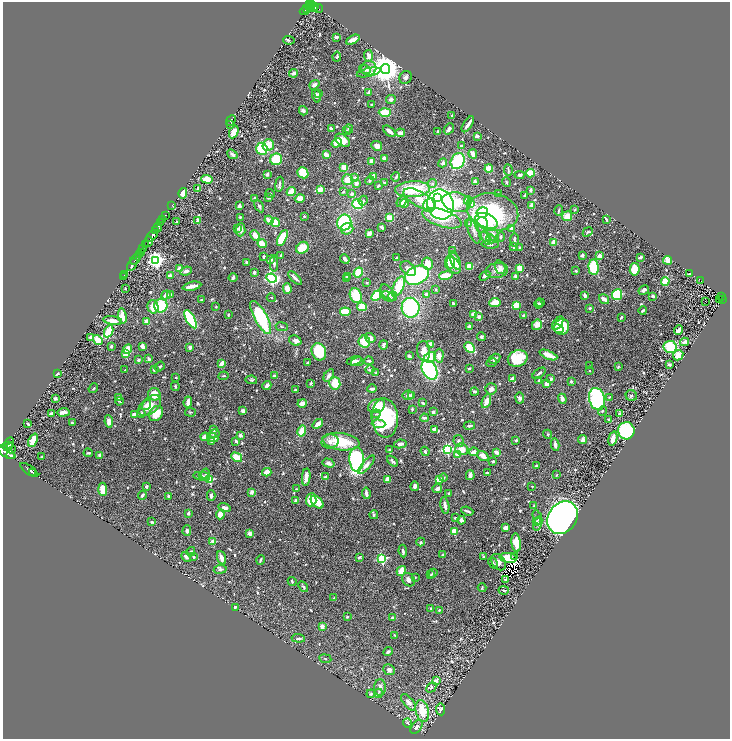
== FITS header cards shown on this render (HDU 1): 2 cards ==
NAXIS1  =                 1455
NAXIS2  =                 1474

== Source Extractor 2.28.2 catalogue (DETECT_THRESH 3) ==
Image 1455 x 1474 px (HDU 1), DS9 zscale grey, zoomed out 1/2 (1 PNG px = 2 x 2 image px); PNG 732 x 741 px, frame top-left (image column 2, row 1474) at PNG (3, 2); each listed source drawn as its Kron ellipse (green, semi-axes under 4 px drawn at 4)
Background 0.585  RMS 0.028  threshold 0.0826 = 3 sigma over >= 5 px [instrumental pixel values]
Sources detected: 795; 34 cannot appear on this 1/2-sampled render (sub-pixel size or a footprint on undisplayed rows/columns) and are neither listed nor drawn; of the other 761, the 500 brightest by FLUX_AUTO listed and drawn (261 fainter detections omitted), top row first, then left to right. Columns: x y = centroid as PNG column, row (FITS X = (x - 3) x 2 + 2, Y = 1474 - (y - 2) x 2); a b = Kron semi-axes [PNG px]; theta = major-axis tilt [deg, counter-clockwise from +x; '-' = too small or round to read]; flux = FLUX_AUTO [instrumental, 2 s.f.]
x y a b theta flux
310 4 3 2 - 240
312 4 2 2 - 280
312 7 7 2 6 63
306 8 2 2 - 84
314 8 3 2 - 110
311 9 3 1 - 64
318 9 4 2 - 33
305 11 5 3 - 120
336 37 3 2 - 11
289 40 6 3 -8 7.3
353 40 7 3 27 33
369 56 6 4 -82 30
337 57 5 2 - 9.1
369 68 7 7 - 30
365 69 6 4 -14 20
385 69 5 5 - 12000
369 72 12 4 12 24
294 73 4 4 - 16
406 77 7 6 - 14
314 85 5 4 - 24
369 92 4 2 - 17
319 94 3 3 - 10
316 96 7 4 -73 17
391 100 5 4 - 18
371 104 2 2 - 6.2
303 111 5 3 - 16
385 112 6 4 1 120
452 116 4 3 - 8.4
231 120 6 4 51 6.4
468 124 9 2 56 26
231 125 4 3 - 5.4
332 129 3 2 - 15
349 129 4 3 - 11
449 129 6 3 52 15
347 131 3 3 - 7.2
389 131 7 3 -38 32
234 132 6 4 64 86
438 132 3 2 - 18
400 133 5 3 - 33
477 136 4 3 - 23
342 140 8 5 -37 79
337 143 5 4 - 68
268 145 6 5 - 72
377 146 5 5 - 33
461 146 2 2 - 8.4
262 149 6 5 - 280
232 154 6 3 -39 15
473 154 5 3 - 36
326 155 3 2 - 54
384 158 3 3 - 31
276 159 6 5 - 190
458 161 8 6 60 300
371 162 3 3 - 31
443 163 4 3 - 12
344 167 3 2 - 110
489 168 4 3 - 88
508 170 6 2 -85 7.8
303 173 6 5 - 130
530 173 4 3 - 110
267 174 3 3 - 17
520 175 5 4 - 12
373 176 3 3 - 46
396 177 5 3 - 11
355 178 4 3 - 19
207 179 5 3 - 92
347 180 5 5 - 57
370 180 4 4 - 12
384 182 3 2 - 5.9
475 182 3 3 - 19
507 182 5 2 - 9.5
356 183 3 3 - 29
279 184 8 2 81 10
432 184 5 4 - 10
378 186 3 2 - 8
198 188 4 2 - 9.5
320 189 4 3 - 45
413 189 17 8 3 250
530 190 3 2 - 17
291 192 5 3 - 140
343 192 4 3 - 8.4
183 193 5 4 - 70
498 193 3 2 - 6.2
270 194 4 3 - 6.4
352 194 3 3 - 21
525 195 2 2 - 24
437 197 3 3 - 1100
255 198 4 3 - 17
269 198 4 3 - 12
300 198 5 4 - 54
419 199 17 7 -29 150
363 201 5 3 - 9.5
468 201 4 4 - 67
402 202 6 4 49 36
457 202 14 9 -11 180
358 204 5 5 - 180
404 204 4 3 - 18
441 204 15 13 -71 3000
471 204 4 4 - 62
429 205 7 6 - 140
531 205 4 3 - 19
172 206 3 1 - 12
239 206 3 2 - 32
259 206 6 4 -61 11
559 210 5 2 - 7.3
575 210 4 3 - 6.2
493 212 26 18 -12 610
482 213 6 5 - 130
165 215 2 1 - 34
304 216 2 2 - 12
567 216 5 5 - 55
240 217 3 2 - 6.9
390 218 4 3 - 100
442 218 20 8 -19 200
163 219 2 1 - 140
269 220 4 4 - 19
606 220 3 2 - 10
177 221 2 2 - 6.4
198 221 4 2 - 38
486 221 12 7 -24 200
344 222 8 7 - 410
160 223 2 1 - 110
275 223 4 4 - 87
469 224 4 3 - 6
482 225 8 6 -90 51
158 227 5 3 - 800
382 227 3 2 - 24
512 228 4 3 - 23
237 229 4 3 - 9.6
347 229 6 5 - 35
241 230 6 4 85 37
155 231 2 2 - 350
474 231 14 5 -71 27
588 232 5 3 - 6.6
369 233 3 3 - 28
493 234 7 5 -44 25
255 235 5 3 - 53
152 236 7 3 45 2200
500 237 5 3 - 9.8
282 238 8 4 63 180
486 238 7 4 -68 41
491 239 5 4 - 12
515 240 7 3 89 15
148 242 5 3 - 590
554 242 4 2 - 58
262 244 4 3 - 76
490 244 8 3 -3 12
145 245 3 1 - 250
513 247 4 3 - 14
302 248 6 5 - 86
520 248 4 3 - 8
142 249 4 2 - 160
453 251 3 3 - 5.3
141 253 3 2 - 260
139 254 3 2 - 170
281 255 3 2 - 6.3
582 255 3 3 - 12
599 256 3 3 - 47
264 257 3 2 - 12
640 257 4 2 - 15
396 258 2 2 - 7.8
136 259 7 2 49 1100
271 259 3 3 - 14
345 259 5 3 - 23
156 260 4 4 - 2200
668 260 4 3 - 59
455 261 10 4 -67 72
246 262 2 2 - 13
450 262 7 5 87 130
274 263 8 3 90 14
427 264 6 5 - 71
132 265 7 3 55 770
454 265 9 6 -56 47
469 266 4 3 - 88
500 267 7 5 -69 24
593 267 8 5 -86 210
408 268 9 6 -41 28
520 268 4 3 - 85
180 269 4 4 - 37
635 269 6 5 - 110
497 270 11 7 8 37
186 271 6 3 22 27
576 271 4 3 - 7.2
254 272 4 4 - 12
358 272 5 4 - 110
125 274 2 1 - 19
689 274 3 2 - 10
170 275 4 2 - 25
417 275 12 8 25 600
446 275 7 3 11 120
123 276 2 1 - 7.1
485 276 6 4 34 13
347 277 3 2 - 14
516 277 3 2 - 33
233 278 4 3 - 14
271 278 5 4 - 880
295 278 9 3 -43 16
347 279 4 3 - 22
665 281 4 3 - 110
701 281 2 1 - 22
367 283 3 3 - 8.2
192 286 9 3 12 43
399 286 10 5 67 170
287 288 5 3 - 45
125 289 2 2 - 8.3
436 289 4 3 - 6.5
644 290 5 3 - 16
388 293 10 5 -53 26
427 294 3 3 - 37
166 295 5 4 - 20
170 295 3 3 - 19
585 295 4 3 - 16
617 295 5 5 - 290
356 296 7 6 - 200
376 296 6 4 49 240
388 296 7 4 -27 17
393 296 4 3 - 6.9
653 296 3 3 - 12
721 296 2 2 - 22
271 298 4 3 - 5.6
604 299 5 3 - 27
720 299 2 1 - 6.4
722 299 4 2 - 27
201 300 3 2 - 6.9
705 301 2 1 - 16
495 302 5 3 - 98
453 303 3 2 - 10
540 303 4 3 - 10
538 304 4 3 - 7.5
516 305 4 3 - 98
161 306 7 6 - 230
153 307 7 5 -74 62
216 307 3 2 - 5.4
362 307 5 4 - 87
411 308 10 9 - 450
590 308 3 3 - 6.6
643 310 4 3 - 7.7
345 312 5 4 - 130
473 314 4 3 - 35
228 315 3 2 - 5.6
122 316 7 4 -82 55
524 316 3 3 - 13
261 317 18 6 -62 440
479 317 3 3 - 17
621 317 4 2 - 8.8
190 319 10 4 -60 320
113 321 9 3 -9 46
147 322 3 3 - 56
558 323 7 3 53 36
537 325 5 4 - 37
469 326 3 2 - 30
282 327 6 3 -7 6.6
562 327 8 7 - 180
559 329 5 3 - 27
678 330 5 3 - 49
109 331 6 3 64 160
91 337 4 3 - 33
481 337 4 4 - 8.7
370 338 5 4 - 30
98 340 5 3 - 96
295 341 6 5 - 20
364 342 6 5 - 110
684 342 4 4 - 17
431 344 3 3 - 44
383 345 5 2 - 13
111 346 3 3 - 8.6
143 346 4 3 - 30
190 347 2 2 - 36
670 347 6 6 - 250
470 348 6 4 -46 120
127 349 5 4 - 47
424 351 10 6 -82 53
319 352 9 7 -66 210
126 354 3 3 - 180
548 355 9 3 -22 85
678 355 5 5 - 49
409 356 4 3 - 14
439 356 7 4 88 44
430 357 6 5 - 110
518 358 10 8 23 170
149 359 3 3 - 17
494 359 6 4 32 17
138 360 3 3 - 18
354 361 7 3 14 24
369 361 4 3 - 11
357 362 6 4 11 19
222 363 4 3 - 35
308 363 3 3 - 8.7
492 363 5 3 - 8.2
669 364 3 2 - 15
160 366 5 3 - 11
589 366 4 3 - 5.5
618 367 3 2 - 6.1
469 369 3 2 - 11
125 370 2 2 - 6.3
154 370 3 3 - 12
370 370 5 3 - 9.4
429 370 10 7 -61 790
590 371 2 2 - 9.8
57 373 3 2 - 12
376 373 4 3 - 5.4
539 373 7 2 37 10
275 375 4 3 - 12
329 375 7 3 54 23
224 376 5 3 - 5.8
176 377 3 2 - 7.8
512 379 4 3 - 27
551 379 3 3 - 16
251 380 6 4 -10 9.1
539 380 3 2 - 11
571 381 3 3 - 13
311 383 4 3 - 9.2
335 383 6 5 - 120
547 384 3 3 - 49
267 385 4 3 - 36
175 386 5 2 - 8.1
93 388 5 3 - 5.8
372 389 4 2 - 13
491 389 6 5 - 25
295 390 3 2 - 9.1
474 392 4 3 - 12
154 394 6 6 - 77
408 395 6 4 7 14
412 395 3 3 - 23
631 396 6 5 - 11
610 397 4 3 - 6
55 398 3 2 - 13
119 398 4 2 - 14
520 398 5 4 - 15
562 399 5 3 - 28
597 399 11 8 -75 760
119 401 4 2 - 5.5
486 401 7 4 68 46
188 402 6 3 85 39
302 403 5 3 - 49
423 403 4 3 - 8.5
147 405 5 4 - 19
150 405 13 7 39 83
377 406 9 6 22 62
412 409 3 2 - 8.2
243 411 4 3 - 21
602 411 5 3 - 6.9
63 412 6 3 3 41
190 412 5 3 - 5.7
433 412 3 3 - 11
51 413 4 2 - 20
141 413 4 4 - 8.7
156 413 8 6 57 87
134 414 3 3 - 24
376 414 4 3 - 6.5
619 414 4 3 - 20
385 418 20 13 -86 500
424 418 4 3 - 12
608 419 3 2 - 6.9
109 421 6 4 -82 33
72 423 2 2 - 8.1
28 424 3 2 - 7.2
318 424 6 3 38 39
378 424 7 4 -4 27
469 426 5 3 - 14
214 430 4 3 - 18
435 430 4 3 - 34
302 431 6 4 75 71
626 431 8 8 - 710
214 434 5 3 - 9.5
548 434 5 4 - 7
240 435 4 3 - 15
205 437 4 3 - 50
213 438 5 3 - 55
613 438 7 3 76 51
583 439 4 3 - 15
33 440 7 4 67 96
516 440 3 3 - 8.1
236 441 4 2 - 10
458 441 6 5 - 15
211 442 3 3 - 5.7
330 442 8 7 - 30
341 442 18 8 -7 180
9 443 6 3 66 1200
400 444 6 4 9 19
555 445 6 3 -77 20
8 446 5 2 - 1100
11 449 5 3 - 550
447 449 4 3 - 620
462 449 7 5 -28 55
389 450 4 2 - 8.7
425 451 5 3 - 11
7 452 10 5 -33 3800
474 452 5 3 - 25
496 452 4 3 - 24
88 453 4 2 - 5.9
10 454 3 2 - 690
100 455 3 3 - 19
458 455 4 3 - 49
483 456 6 4 -37 48
42 457 3 2 - 7.3
237 457 6 3 -30 120
357 459 12 7 -89 820
392 461 6 3 -50 12
493 461 2 2 - 7.1
328 463 6 4 -17 17
366 465 11 4 49 24
537 466 4 3 - 14
29 470 10 2 -36 1300
32 472 3 2 - 360
267 472 4 3 - 55
487 473 3 2 - 8.9
205 474 5 4 - 6.3
470 475 5 3 - 34
556 475 2 2 - 5.6
201 476 8 4 -5 17
204 476 6 4 -24 13
306 477 9 3 85 42
325 477 3 2 - 8.4
444 478 4 3 - 7.2
210 479 3 3 - 260
387 479 4 3 - 44
439 480 4 3 - 50
146 486 3 3 - 13
415 486 5 3 - 20
532 486 2 2 - 6
103 489 6 4 -86 80
296 489 3 2 - 6
437 489 5 4 - 19
252 492 3 2 - 31
366 493 6 2 -83 21
448 494 3 2 - 5.9
142 495 4 3 - 12
211 495 5 3 - 12
169 496 2 2 - 14
296 500 3 3 - 15
311 500 7 5 85 140
317 502 8 5 -46 88
445 506 8 3 -80 23
534 506 4 2 - 7.6
224 508 6 4 -16 21
467 511 6 2 -20 11
188 513 3 2 - 10
220 514 5 4 - 59
374 515 4 4 - 9.7
537 517 7 3 -70 6.5
455 518 3 2 - 11
563 518 17 14 54 4800
461 520 4 3 - 20
536 521 4 3 - 9.8
152 522 3 3 - 6.8
538 524 7 3 72 18
506 528 4 3 - 18
187 531 5 4 - 15
454 531 4 3 - 82
250 533 3 2 - 50
213 542 2 2 - 97
421 542 4 4 - 7.5
516 543 9 4 -85 64
403 551 6 3 -84 12
191 552 5 3 - 8.8
443 555 4 3 - 11
483 556 2 2 - 6.5
186 557 6 3 -45 15
194 557 3 3 - 6
359 557 4 2 - 13
515 557 2 1 - 6.4
222 558 7 4 -70 32
508 558 8 5 -9 60
382 559 3 3 - 480
261 560 5 2 - 9.6
499 562 9 6 -54 32
493 563 6 3 -62 7.3
220 569 6 4 8 12
401 571 5 4 - 79
433 573 5 4 - 8.6
431 575 4 3 - 5.8
415 578 2 2 - 6.3
409 580 7 5 -52 22
506 580 3 2 - 8.2
292 581 5 3 - 6.8
303 587 6 4 -50 9.5
482 588 4 2 - 5.3
504 590 5 2 - 6.2
334 598 2 2 - 12
235 607 3 3 - 10
431 608 3 2 - 10
439 610 3 2 - 5.6
347 617 2 2 - 17
392 618 3 3 - 13
322 626 3 3 - 35
395 635 3 2 - 5.5
298 638 7 3 -4 12
388 652 5 4 - 15
325 659 6 3 -8 5.6
389 670 6 5 - 20
436 681 2 2 - 32
380 687 8 5 -89 28
431 687 6 4 46 12
378 693 5 4 - 7.9
371 694 4 4 - 6.8
409 702 10 5 -50 28
440 709 6 4 -82 13
422 711 11 6 -77 120
407 723 4 3 - 6.7
417 727 8 5 52 20
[261 fainter detections neither listed nor drawn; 34 sub-pixel or undisplayed-footprint detections neither listed nor drawn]